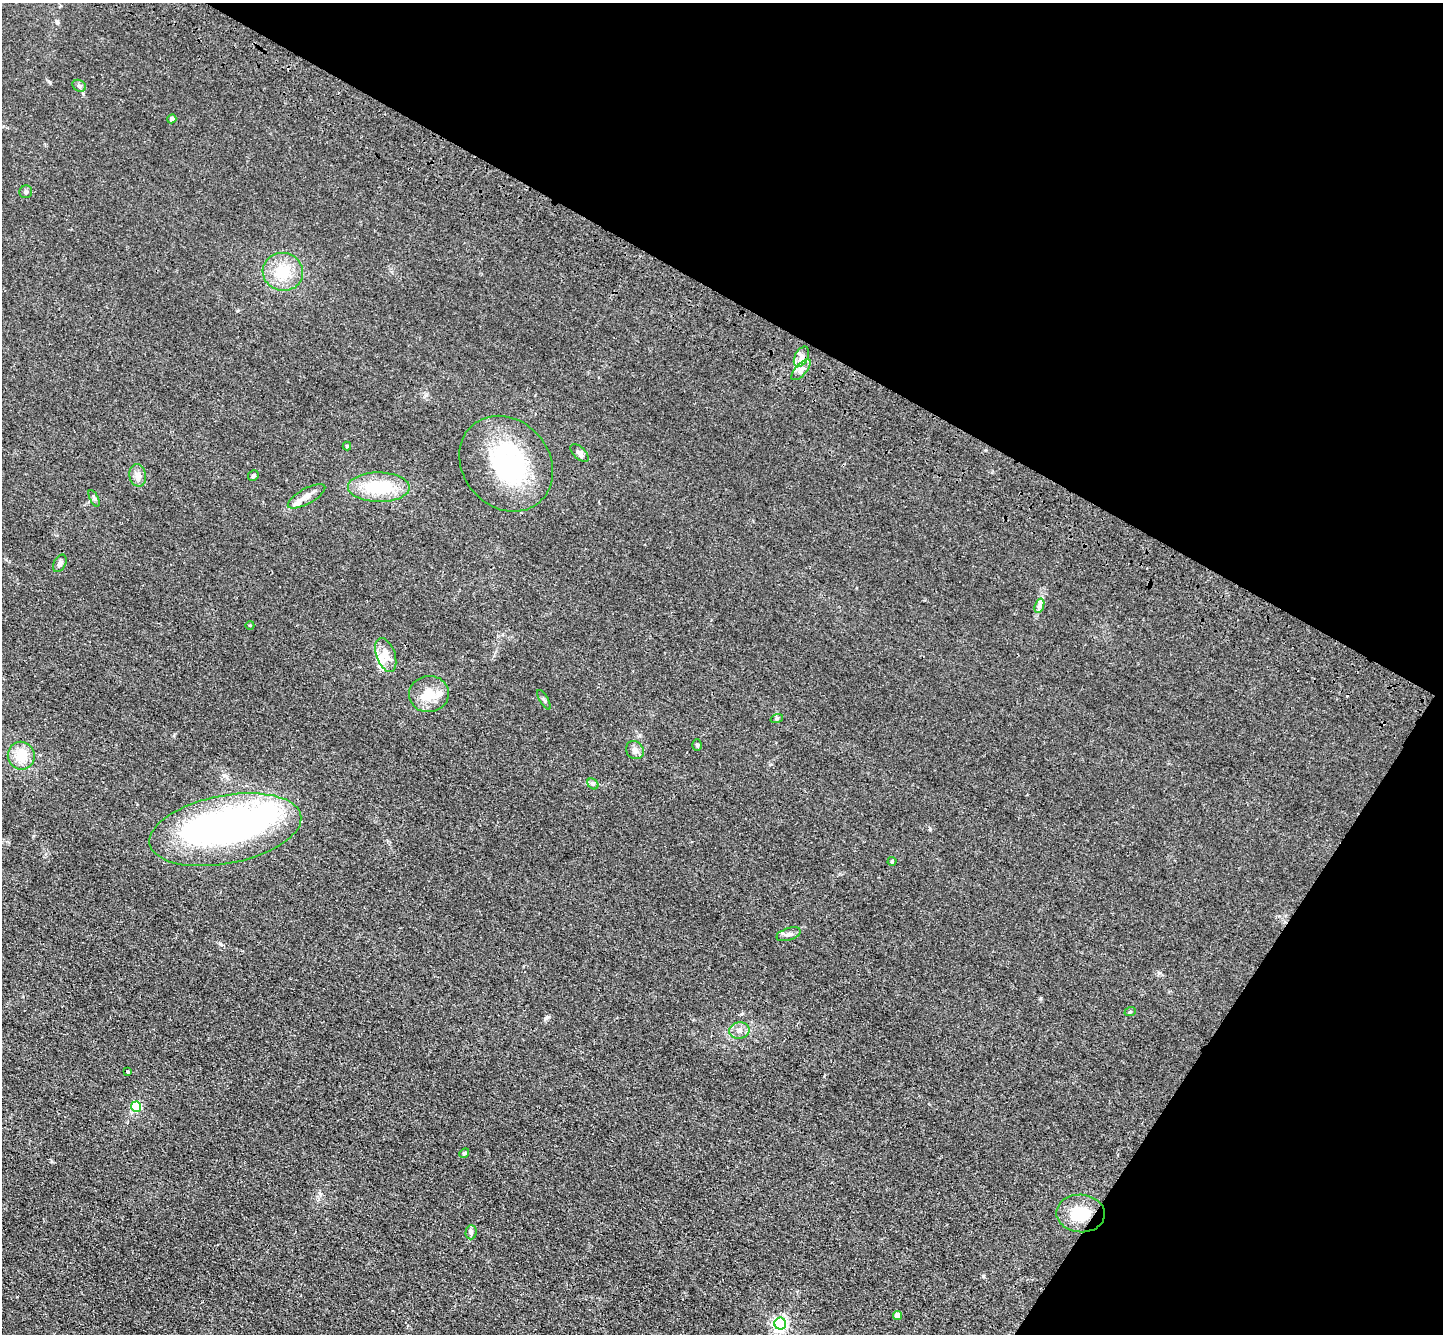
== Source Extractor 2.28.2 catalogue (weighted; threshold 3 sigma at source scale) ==
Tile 8 of 4 x 4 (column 4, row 2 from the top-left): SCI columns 4390-5830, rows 3053-4384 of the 5898 x 5967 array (HDU 1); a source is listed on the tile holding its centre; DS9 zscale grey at full resolution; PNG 1445 x 1336 px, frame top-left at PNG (2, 3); each listed source drawn as its Kron ellipse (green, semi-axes under 4 px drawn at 4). Shown black and unused: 30% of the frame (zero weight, under 3 of 4 exposures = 6% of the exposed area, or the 3 px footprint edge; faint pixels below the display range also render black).
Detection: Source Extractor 2.28.2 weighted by HDU 2 'WHT'; one run over the whole footprint, this tile lists its part. Background 0.0117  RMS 0.0039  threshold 0.0178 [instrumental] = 3 sigma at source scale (4.5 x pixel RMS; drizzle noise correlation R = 1.50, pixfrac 1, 0.05/0.05 arcsec/px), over >= 5 px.
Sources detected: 41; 2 inside a brighter object's white glare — neither listed nor drawn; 2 inside a brighter listed object's ellipse — not listed separately; the other 37 listed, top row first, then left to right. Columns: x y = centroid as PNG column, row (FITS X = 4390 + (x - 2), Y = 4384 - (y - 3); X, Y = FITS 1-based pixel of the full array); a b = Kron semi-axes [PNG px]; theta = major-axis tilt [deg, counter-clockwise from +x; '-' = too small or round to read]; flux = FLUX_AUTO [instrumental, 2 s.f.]
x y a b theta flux
79 86 7 5 -28 1.1
172 119 5 4 - 1.3
26 192 6 6 - 0.79
283 272 20 19 - 11
801 357 11 6 63 2.1
801 370 13 5 48 1.9
347 446 4 4 - 0.42
579 453 11 6 -43 1.5
506 464 51 43 -49 46
138 475 11 8 -79 2
253 476 5 5 - 0.66
379 487 31 15 0 17
306 496 21 7 29 3.3
94 498 9 4 -64 0.7
60 563 9 6 63 1.2
1039 606 7 4 71 1
250 625 4 3 - 0.29
386 655 18 9 -70 4.3
429 694 20 18 8 8.5
544 700 11 3 -59 0.6
777 718 6 4 18 0.55
697 745 6 4 89 0.62
635 750 9 8 - 1.7
21 756 14 13 - 8.1
593 784 6 4 -46 0.72
225 830 77 34 11 150
892 861 4 4 - 0.41
788 934 12 6 17 1.5
1130 1012 6 3 19 0.39
739 1031 10 8 11 2
128 1072 3 2 - 0.39
136 1107 5 5 - 28
464 1153 5 4 - 0.48
1081 1213 24 19 -3 11
471 1232 7 5 88 0.94
898 1315 4 4 - 3.7
780 1324 6 6 - 91
Unlisted compact peaks at least as high as the median listed source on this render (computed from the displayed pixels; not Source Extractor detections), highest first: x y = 930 829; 546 1018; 983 1276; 220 944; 1041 998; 1159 973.